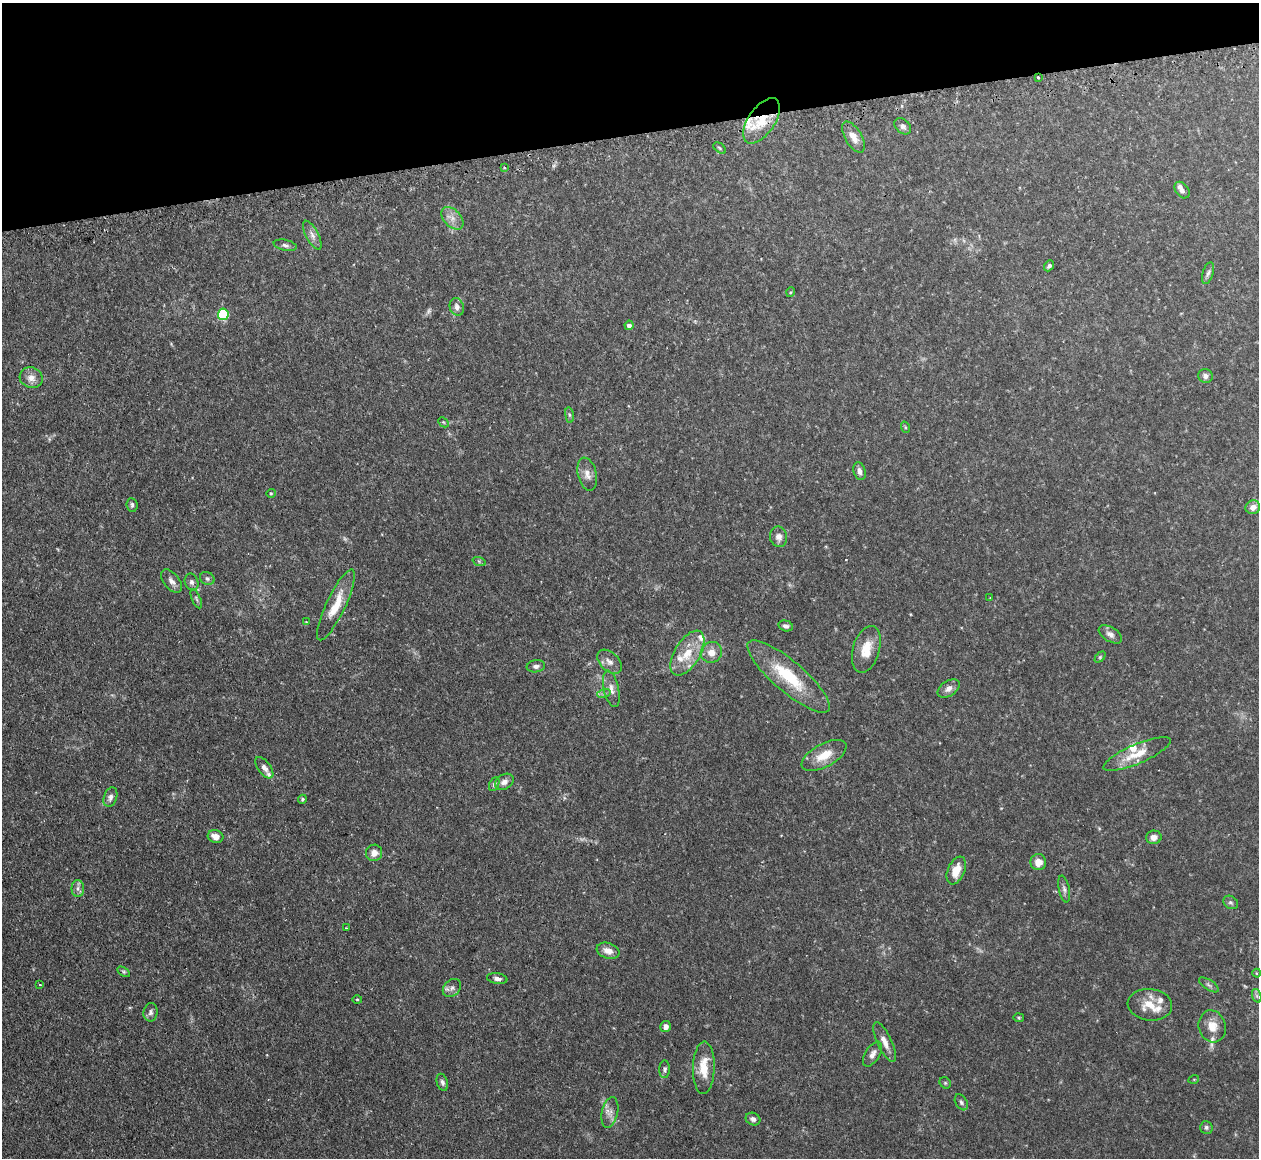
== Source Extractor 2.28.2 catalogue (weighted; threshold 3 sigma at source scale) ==
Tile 3 of 4 x 4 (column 3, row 1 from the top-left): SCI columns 2551-3807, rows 3634-4789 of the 5098 x 5072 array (HDU 1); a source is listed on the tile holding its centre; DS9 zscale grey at full resolution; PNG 1261 x 1160 px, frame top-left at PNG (2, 3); each listed source drawn as its Kron ellipse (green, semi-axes under 4 px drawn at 4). Shown black and unused: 12% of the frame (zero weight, under 2 of 3 exposures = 4% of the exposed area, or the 3 px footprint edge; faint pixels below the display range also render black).
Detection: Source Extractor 2.28.2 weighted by HDU 2 'WHT'; one run over the whole footprint, this tile lists its part. Background 0.105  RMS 0.0067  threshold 0.0304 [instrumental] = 3 sigma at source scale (4.5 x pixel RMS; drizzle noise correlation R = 1.50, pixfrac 1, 0.05/0.05 arcsec/px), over >= 5 px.
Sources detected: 101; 4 too faint to see at this stretch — neither listed nor drawn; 9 inside a brighter listed object's ellipse — not listed separately; the other 88 listed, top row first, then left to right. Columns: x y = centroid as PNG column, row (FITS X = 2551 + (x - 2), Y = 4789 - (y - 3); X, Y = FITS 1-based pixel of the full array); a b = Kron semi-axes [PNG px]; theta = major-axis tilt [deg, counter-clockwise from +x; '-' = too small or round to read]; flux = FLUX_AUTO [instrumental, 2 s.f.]
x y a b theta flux
1038 77 3 3 - 1.6
761 121 26 13 55 17
903 126 9 6 -42 2.2
853 137 17 8 -59 6.2
720 148 7 4 -37 0.96
505 168 3 3 - 0.82
1182 190 9 6 -52 2.3
452 218 13 8 -46 4.8
312 235 16 6 -63 3.7
285 245 11 5 -11 1.8
1049 266 6 4 51 1.7
1208 273 11 5 72 2
791 292 5 3 - 0.6
457 307 9 7 -73 3.1
223 314 6 5 - 49
629 325 5 4 - 2.6
1205 376 7 7 - 2.6
31 378 12 10 -22 5.1
569 415 8 4 -82 1.1
443 422 6 4 -43 0.83
905 427 6 3 -71 0.7
860 471 9 6 -71 2.7
587 474 17 9 -76 5.1
271 493 4 4 - 0.68
132 505 7 5 -83 1.5
1253 507 7 7 - 4.7
779 537 10 8 -78 3.6
479 561 7 4 -19 0.97
207 578 7 6 - 1.7
171 581 13 7 -52 3.6
192 582 9 6 -69 2.2
990 598 3 2 - 0.75
196 599 10 4 -67 1.3
336 605 39 9 65 16
306 621 4 2 - 0.49
786 626 7 5 -14 1.9
1110 634 13 7 -32 3.2
866 649 24 13 74 12
711 652 11 10 - 6.4
687 653 25 12 59 15
1100 657 6 4 46 0.94
609 662 14 9 -44 4.3
536 666 9 6 9 2.3
788 676 52 15 -40 34
949 688 12 7 35 4
611 689 18 7 -77 4.9
604 693 7 4 18 1.5
1137 754 36 9 23 13
824 755 25 11 28 12
264 768 12 6 -53 3.2
504 782 10 7 31 3.5
494 784 7 5 66 1.4
110 797 10 6 70 2.7
302 799 5 4 - 0.92
215 836 8 6 -18 6
1154 837 8 6 10 3.7
374 853 8 8 - 4.6
1038 862 8 8 - 6.6
956 870 15 8 66 9.9
78 888 8 6 -89 2.4
1064 889 13 5 -78 2.4
1231 902 8 6 -34 1.6
346 928 3 2 - 0.73
608 951 12 7 -18 5.7
124 972 7 4 -31 1.1
1257 973 4 4 - 0.84
497 979 10 5 -8 2.4
40 985 3 2 - 0.84
1209 985 11 5 -33 1.6
452 988 10 7 44 2.9
1257 996 7 4 -71 1.5
357 999 5 3 - 0.68
1150 1005 22 15 -6 13
151 1012 9 7 80 2.4
1019 1018 5 4 - 0.82
1212 1026 16 13 -74 8.6
666 1027 5 5 - 2.9
885 1042 22 7 -65 5.8
873 1054 14 7 58 3.6
704 1068 26 11 89 15
664 1069 9 5 87 1.6
1194 1079 5 3 - 0.53
442 1082 9 5 -73 1.9
945 1083 6 5 - 0.98
961 1102 9 5 -59 1.6
610 1112 16 8 78 4.7
753 1119 7 6 - 2.5
1206 1127 6 6 - 1.6
Overlapping masked pixels (flux is a lower limit): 2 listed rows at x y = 1038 77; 761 121
Isophote crosses this tile's border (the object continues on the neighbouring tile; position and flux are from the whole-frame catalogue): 1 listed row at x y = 1253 507